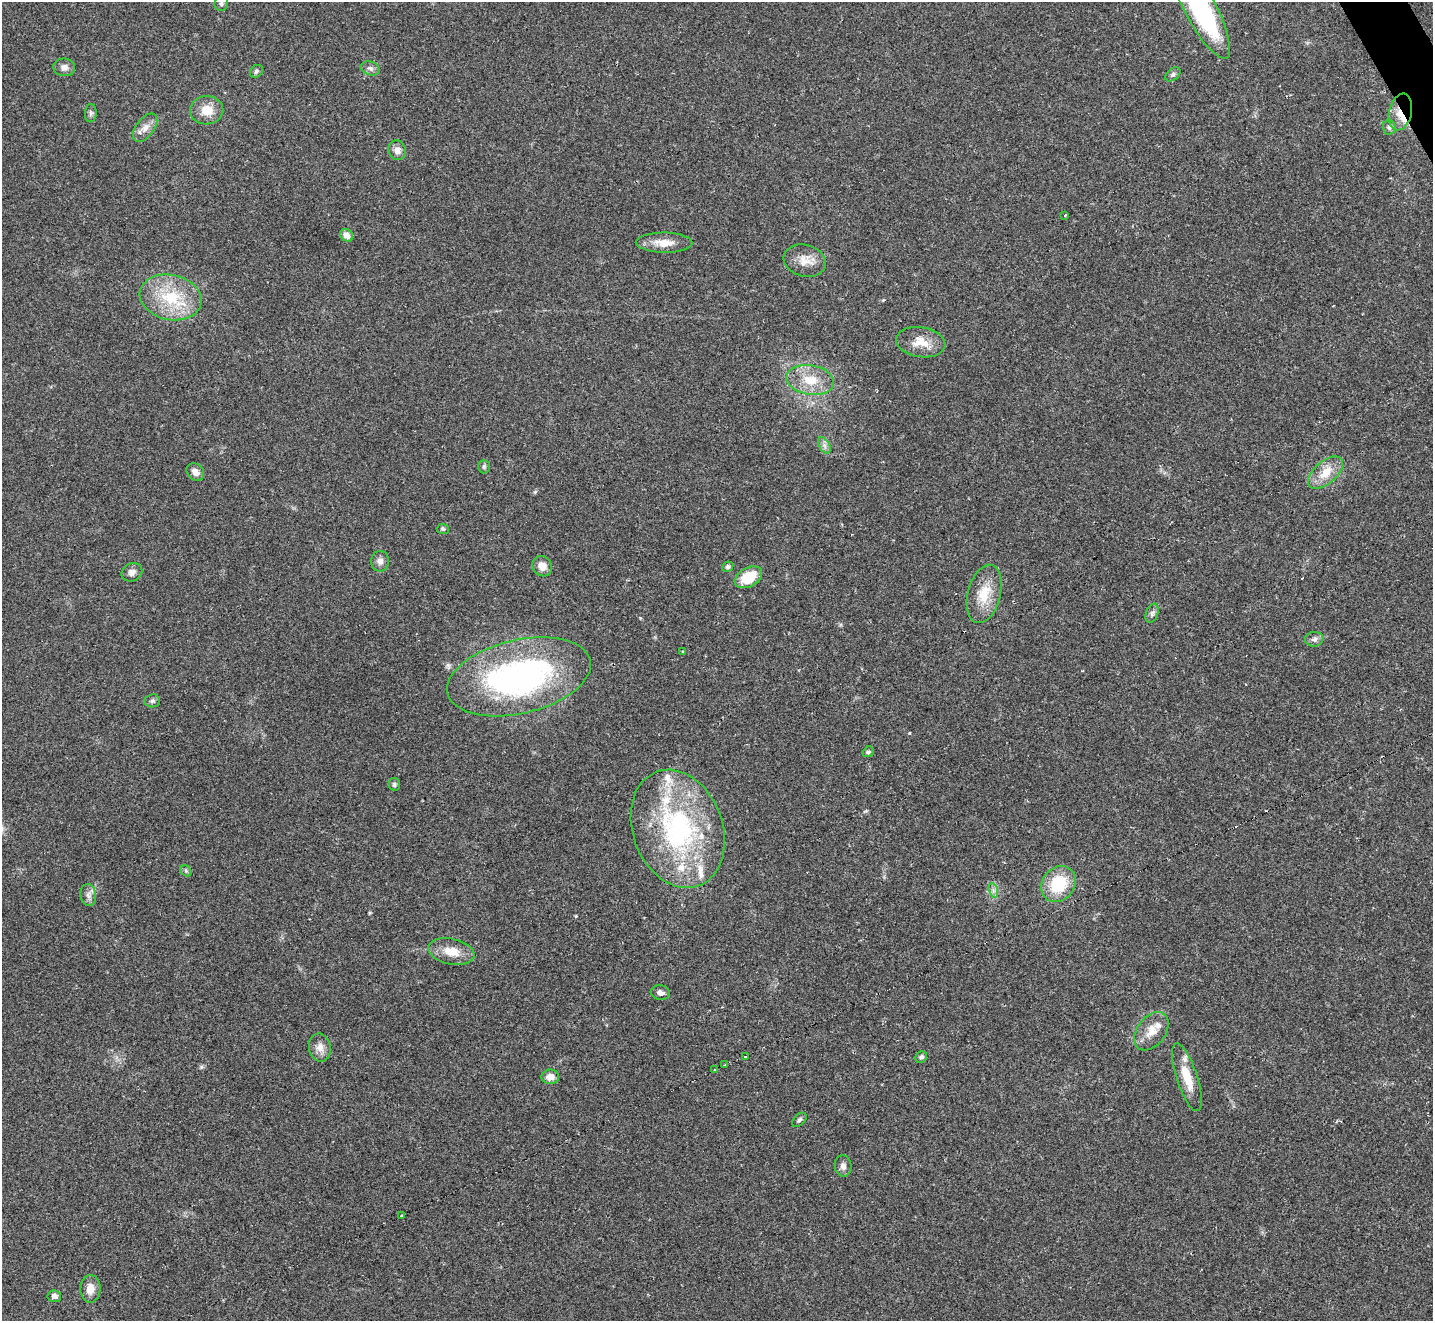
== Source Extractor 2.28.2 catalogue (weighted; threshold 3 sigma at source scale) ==
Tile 10 of 4 x 4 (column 2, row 3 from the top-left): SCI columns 1431-2861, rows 1605-2923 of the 5722 x 5711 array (HDU 1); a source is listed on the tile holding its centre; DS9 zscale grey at full resolution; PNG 1435 x 1323 px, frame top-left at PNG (2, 2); each listed source drawn as its Kron ellipse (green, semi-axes under 4 px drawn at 4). Shown black and unused: <1% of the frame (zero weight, under 2 of 3 exposures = <1% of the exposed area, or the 3 px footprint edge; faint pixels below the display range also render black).
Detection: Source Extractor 2.28.2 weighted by HDU 2 'WHT'; one run over the whole footprint, this tile lists its part. Background 0.0674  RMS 0.0061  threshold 0.0276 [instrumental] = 3 sigma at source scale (4.5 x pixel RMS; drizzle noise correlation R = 1.50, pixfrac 1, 0.05/0.05 arcsec/px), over >= 5 px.
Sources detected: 68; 5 cosmic-ray / hot-pixel residue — neither listed nor drawn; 6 inside a brighter listed object's ellipse — not listed separately; the other 57 listed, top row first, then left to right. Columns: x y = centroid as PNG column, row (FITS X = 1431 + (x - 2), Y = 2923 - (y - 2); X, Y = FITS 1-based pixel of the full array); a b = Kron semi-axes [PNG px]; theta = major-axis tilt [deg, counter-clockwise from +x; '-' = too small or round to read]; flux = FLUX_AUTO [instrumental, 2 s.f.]
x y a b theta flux
221 3 8 6 74 1.5
1200 8 57 15 -62 94
64 67 11 9 -9 3.5
370 68 10 7 -19 2.1
256 71 7 5 46 1.3
1173 74 9 5 41 1.4
207 110 16 14 7 9.8
1400 112 18 11 77 9.6
91 113 9 6 87 1.5
1389 127 7 6 - 1.6
145 128 16 9 53 5
397 150 10 8 -63 4.1
1065 215 3 3 - 1.2
346 235 7 5 -40 5.6
664 243 28 10 -1 9
805 261 21 16 -15 8.9
171 297 31 22 -13 33
921 342 25 15 -9 11
810 380 24 14 -10 15
824 445 9 5 -59 2.1
484 466 7 5 -90 1.2
195 472 9 8 - 3.9
1326 473 21 11 41 11
443 529 6 5 - 1
380 561 10 9 - 3.4
542 566 10 9 - 5.2
728 567 5 5 - 1.2
132 572 11 8 30 3.3
748 577 15 9 29 18
984 594 30 16 75 16
1152 613 10 6 70 2
1314 639 9 7 4 2.2
683 652 4 3 - 1
519 677 73 37 13 170
152 701 8 6 7 1.5
868 752 6 5 - 1.3
394 784 6 5 - 1.3
678 829 61 45 -70 110
186 871 6 5 - 1.1
1058 884 19 16 52 26
993 890 7 4 -71 1.7
88 895 11 7 -81 3
451 952 23 12 -12 11
660 993 9 7 -7 2.6
1151 1031 21 14 53 9.4
320 1047 14 11 -79 4.7
745 1056 3 3 - 2.5
921 1057 6 5 - 1.6
725 1065 3 2 - 0.88
714 1070 3 3 - 1.6
550 1077 9 7 1 4.7
1187 1077 35 10 -72 15
799 1120 8 5 44 1.5
843 1166 11 8 -84 2.8
402 1215 4 3 - 5.1
90 1289 14 10 89 6
54 1296 7 6 - 2.9
Overlapping masked pixels (flux is a lower limit): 1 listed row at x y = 1400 112
Isophote crosses this tile's border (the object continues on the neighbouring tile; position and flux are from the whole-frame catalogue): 1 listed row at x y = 1200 8